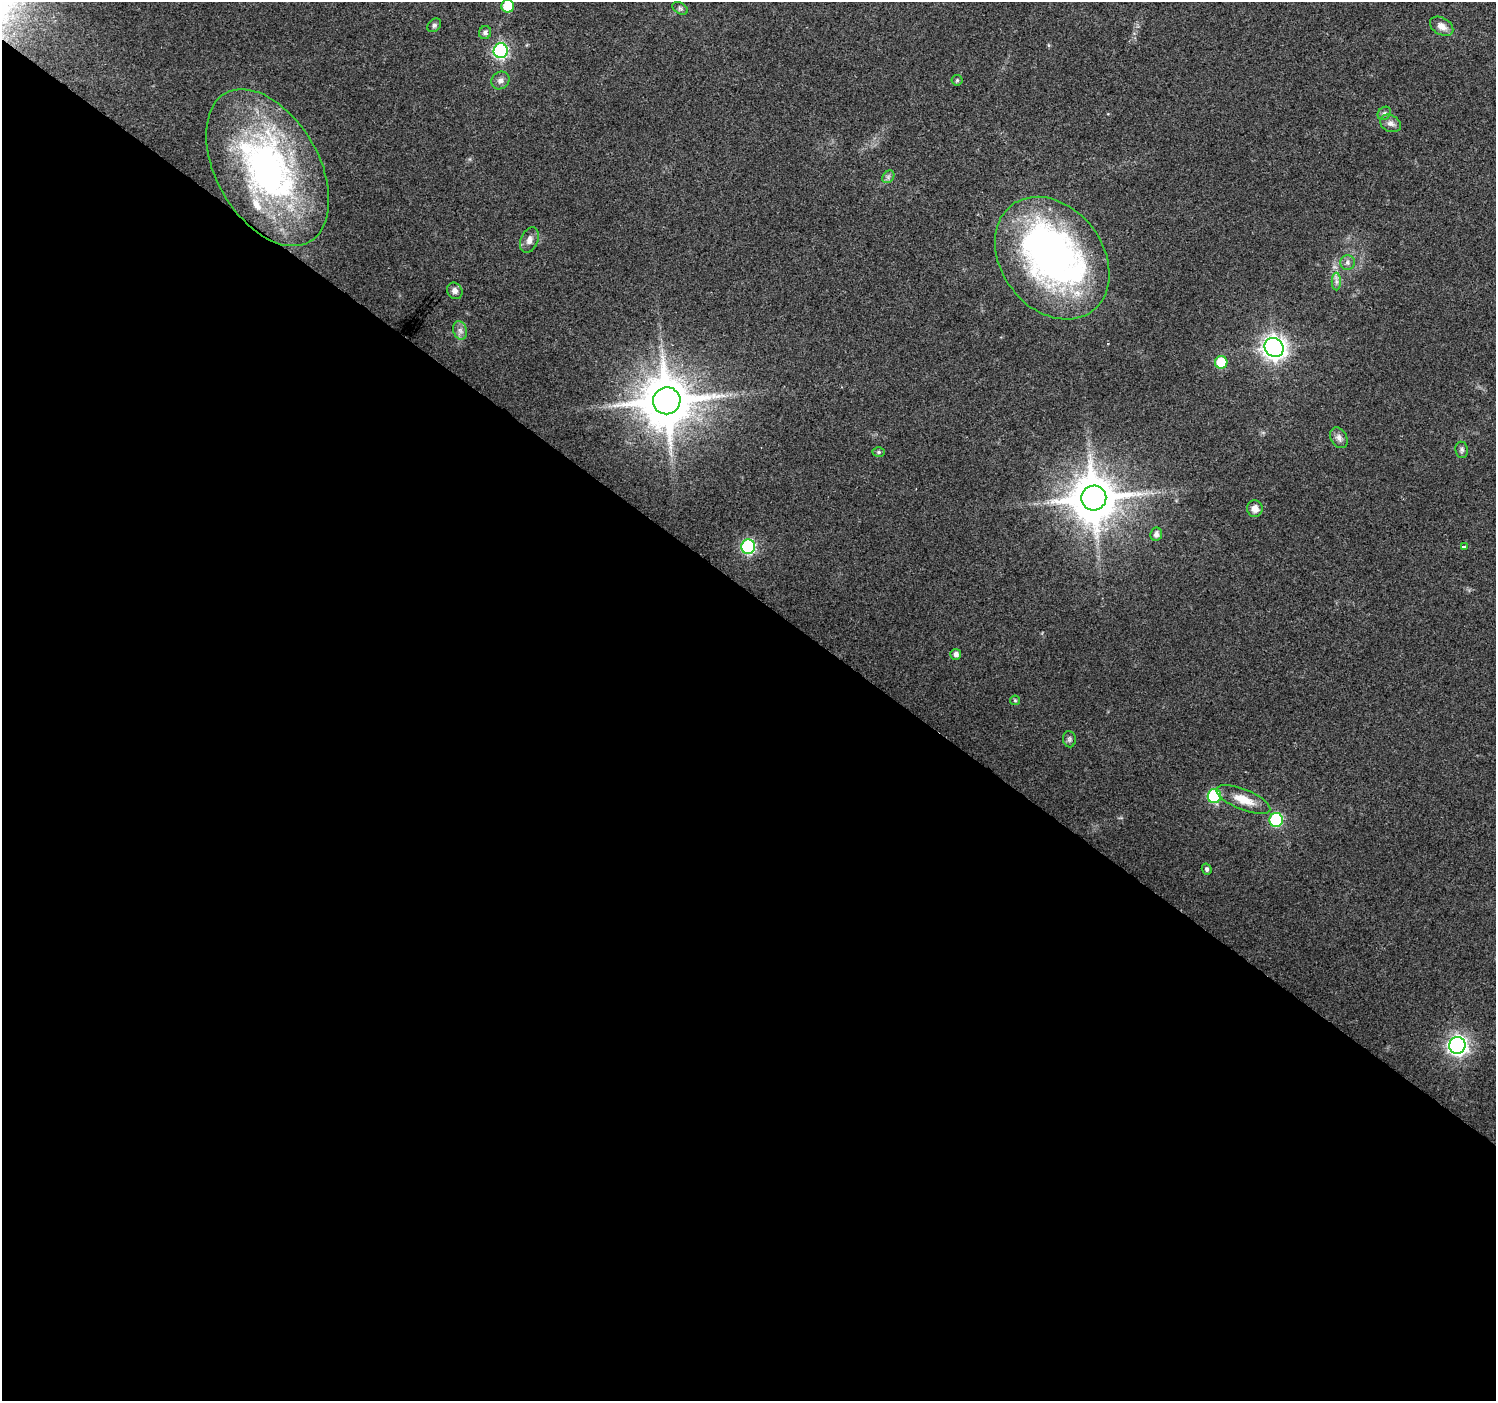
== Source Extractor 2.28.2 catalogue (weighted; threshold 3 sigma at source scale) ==
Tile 14 of 4 x 4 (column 2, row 4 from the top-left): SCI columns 1495-2988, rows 177-1575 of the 5982 x 6016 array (HDU 1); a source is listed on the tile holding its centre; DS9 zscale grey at full resolution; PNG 1498 x 1403 px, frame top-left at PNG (2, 2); each listed source drawn as its Kron ellipse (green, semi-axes under 4 px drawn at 4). Shown black and unused: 58% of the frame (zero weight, under 2 of 3 exposures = <1% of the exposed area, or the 3 px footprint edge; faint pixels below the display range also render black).
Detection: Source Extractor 2.28.2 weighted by HDU 2 'WHT'; one run over the whole footprint, this tile lists its part. Background 0.0694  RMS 0.0075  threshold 0.0339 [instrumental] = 3 sigma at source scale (4.5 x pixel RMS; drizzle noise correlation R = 1.50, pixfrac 1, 0.0396/0.0396 arcsec/px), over >= 5 px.
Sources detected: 40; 1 too faint to see at this stretch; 1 inside a brighter object's white glare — neither listed nor drawn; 1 inside a brighter listed object's ellipse — not listed separately; the other 37 listed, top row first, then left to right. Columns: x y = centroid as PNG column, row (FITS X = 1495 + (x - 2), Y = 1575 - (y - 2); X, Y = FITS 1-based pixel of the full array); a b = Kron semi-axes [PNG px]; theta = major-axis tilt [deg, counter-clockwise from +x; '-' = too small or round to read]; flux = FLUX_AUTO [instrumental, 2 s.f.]
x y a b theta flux
508 6 6 6 - 20
680 8 8 5 -30 1.8
434 25 8 6 46 1.8
1442 26 12 8 -30 5.9
485 33 6 6 - 2.6
501 51 7 7 - 150
500 80 9 8 - 3.7
957 80 5 5 - 1
1384 113 7 6 - 1.8
1390 123 11 8 -26 3.7
268 168 85 51 -60 250
888 177 7 5 48 1.9
529 240 13 8 68 4.6
1052 258 67 51 -52 340
1348 262 7 7 - 2.7
1336 281 9 4 -90 2.4
455 291 9 7 -57 3.4
460 330 9 7 -73 3.3
1274 347 10 9 - 610
1221 362 6 6 - 24
667 401 14 13 - 4200
1339 438 11 8 -60 3.9
1462 450 8 6 -82 2
879 452 6 5 - 1.3
1094 498 12 12 - 3400
1255 509 8 8 - 6.2
1156 534 6 6 - 3.5
1464 546 3 3 - 2.3
748 547 7 7 - 130
956 654 5 5 - 3.3
1015 700 5 5 - 0.9
1069 739 8 6 -82 1.7
1214 796 7 6 - 81
1243 800 28 10 -22 15
1276 820 7 6 - 89
1207 869 5 5 - 1.9
1457 1045 8 8 - 350